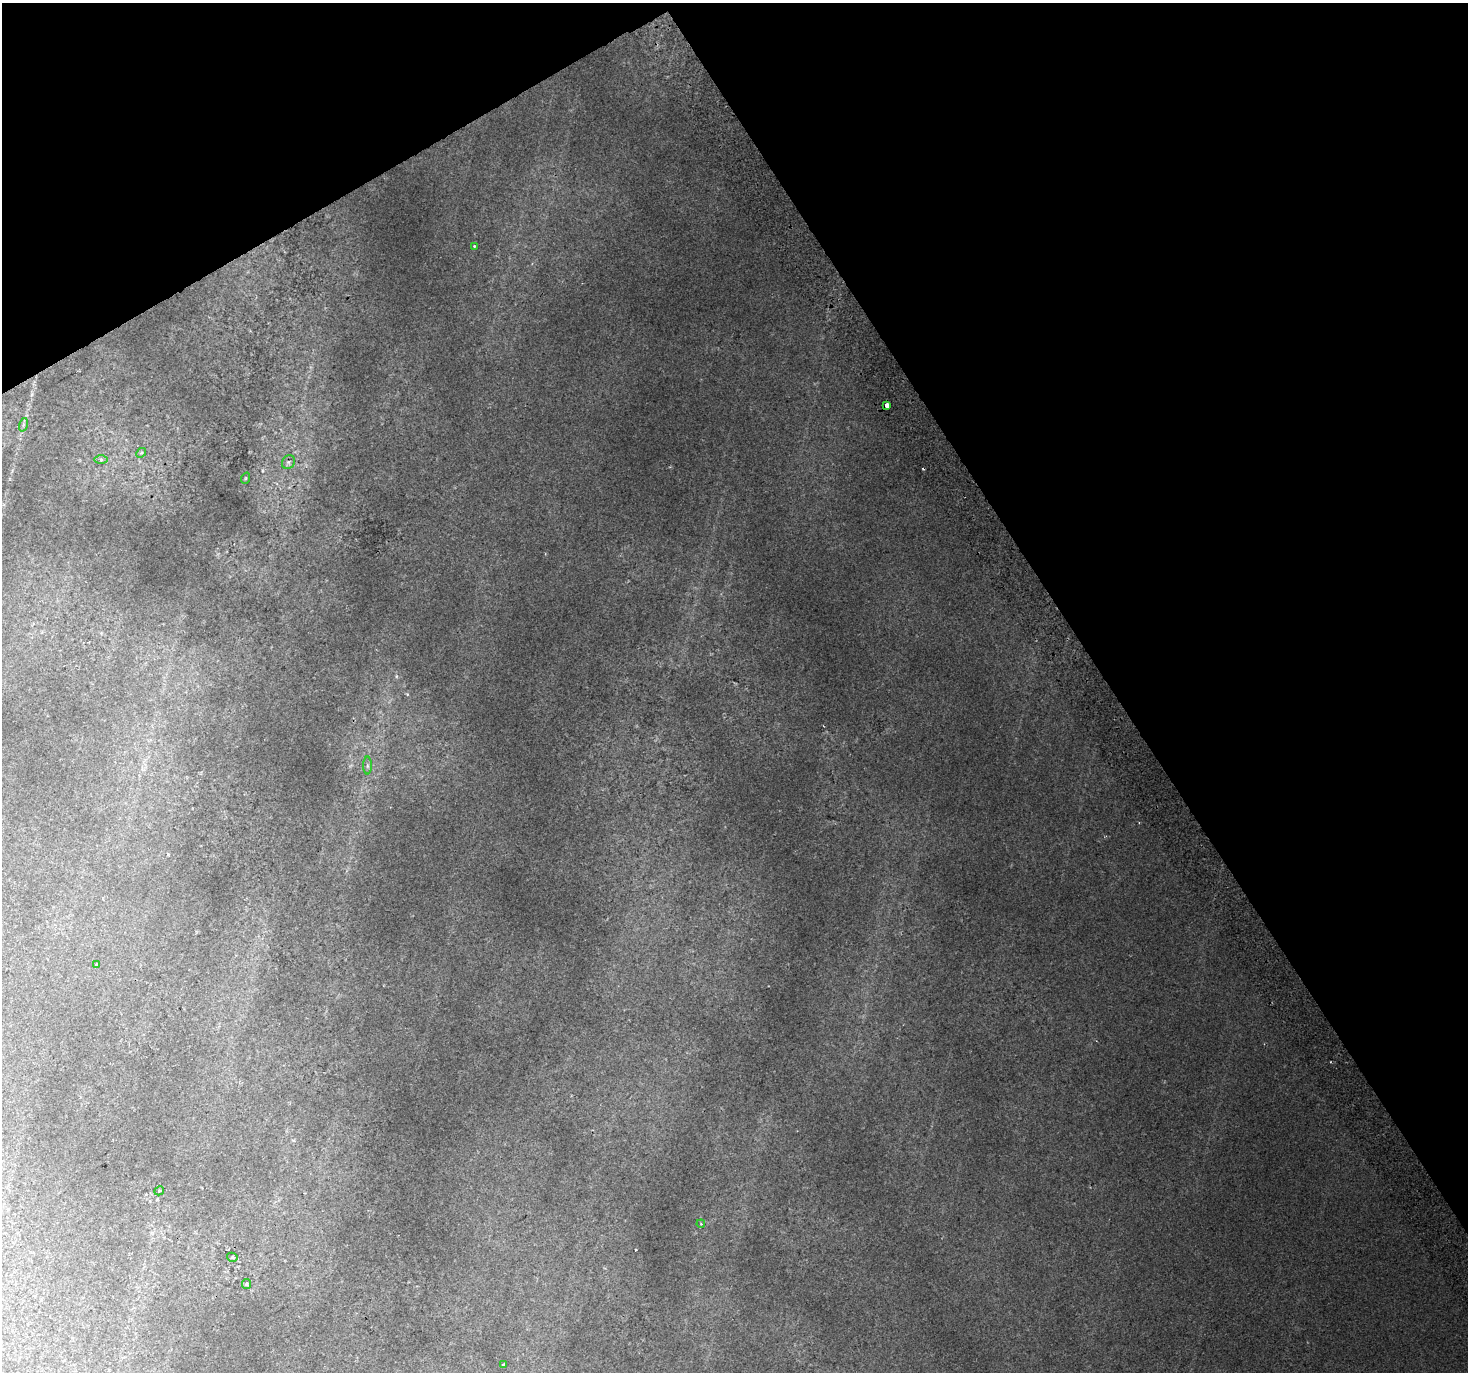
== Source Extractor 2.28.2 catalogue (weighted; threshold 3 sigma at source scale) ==
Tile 3 of 4 x 4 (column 3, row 1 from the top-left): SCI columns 2975-4440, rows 4310-5679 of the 5943 x 5816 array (HDU 1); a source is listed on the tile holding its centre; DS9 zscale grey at full resolution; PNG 1470 x 1374 px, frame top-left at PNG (2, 3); each listed source drawn as its Kron ellipse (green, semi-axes under 4 px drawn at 4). Shown black and unused: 31% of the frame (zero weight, under 2 of 3 exposures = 3% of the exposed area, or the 3 px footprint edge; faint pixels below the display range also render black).
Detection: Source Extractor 2.28.2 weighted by HDU 2 'WHT'; one run over the whole footprint, this tile lists its part. Background 0.0214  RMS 0.0069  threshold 0.0309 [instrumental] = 3 sigma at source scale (4.5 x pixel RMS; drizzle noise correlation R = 1.50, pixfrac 1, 0.0396/0.0396 arcsec/px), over >= 5 px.
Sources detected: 15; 1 cosmic-ray / hot-pixel residue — neither listed nor drawn; the other 14 listed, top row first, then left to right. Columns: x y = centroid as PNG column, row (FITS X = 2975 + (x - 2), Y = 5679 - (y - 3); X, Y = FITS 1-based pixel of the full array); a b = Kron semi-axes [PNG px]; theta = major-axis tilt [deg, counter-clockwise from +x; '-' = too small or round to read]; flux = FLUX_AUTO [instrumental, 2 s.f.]
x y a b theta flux
474 246 3 3 - 0.74
887 405 4 4 - 12
23 425 7 4 72 1.3
141 453 5 4 - 0.95
101 460 6 4 -1 1.3
288 462 7 6 - 1.6
246 478 6 3 71 0.62
367 766 9 4 -90 1.8
96 964 3 3 - 0.84
159 1191 5 3 - 0.93
701 1224 4 3 - 0.73
232 1257 5 4 - 0.8
246 1284 5 4 - 0.79
503 1364 3 3 - 0.9
Overlapping masked pixels (flux is a lower limit): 1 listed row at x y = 887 405
Unlisted compact peaks at least as high as the median listed source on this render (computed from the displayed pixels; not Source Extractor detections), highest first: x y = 396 676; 407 694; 293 1140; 168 854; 351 765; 262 470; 32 394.